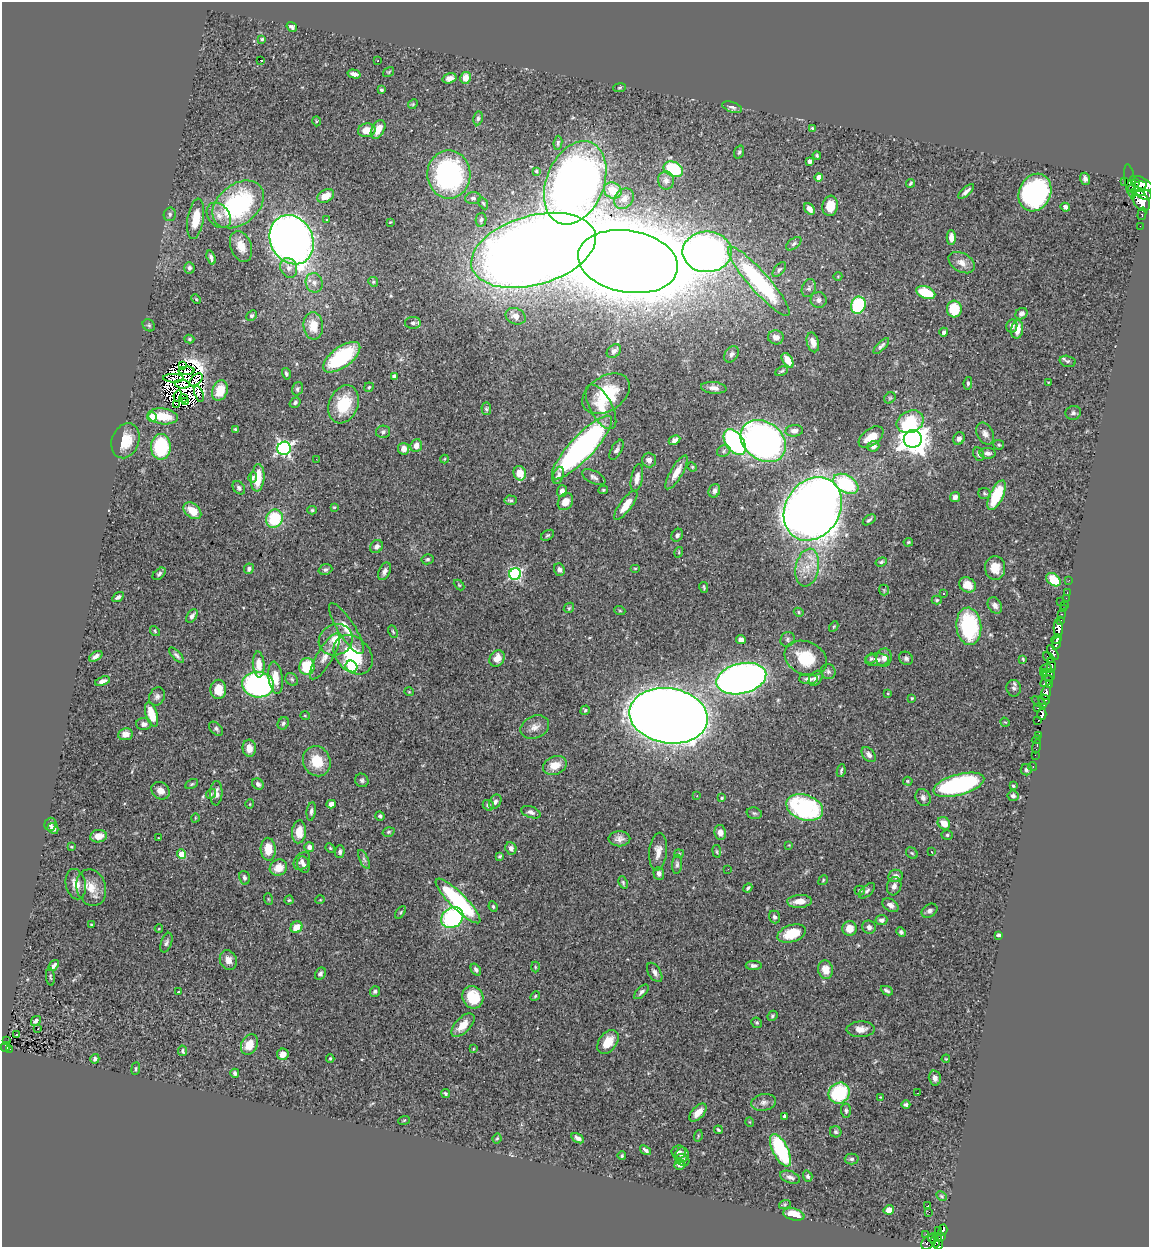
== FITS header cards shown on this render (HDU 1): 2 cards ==
NAXIS1  =                 1147
NAXIS2  =                 1245

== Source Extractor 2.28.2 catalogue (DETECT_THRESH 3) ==
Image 1147 x 1245 px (HDU 1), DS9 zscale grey, 1 PNG px = 1 image px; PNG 1151 x 1249 px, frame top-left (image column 1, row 1245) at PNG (2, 2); each listed source drawn as its Kron ellipse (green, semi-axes under 4 px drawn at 4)
Background 0.547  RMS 0.025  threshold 0.0762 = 3 sigma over >= 5 px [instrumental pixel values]
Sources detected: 464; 16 with non-positive FLUX_AUTO (blend fragments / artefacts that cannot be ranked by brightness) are neither listed nor drawn; the other 448 listed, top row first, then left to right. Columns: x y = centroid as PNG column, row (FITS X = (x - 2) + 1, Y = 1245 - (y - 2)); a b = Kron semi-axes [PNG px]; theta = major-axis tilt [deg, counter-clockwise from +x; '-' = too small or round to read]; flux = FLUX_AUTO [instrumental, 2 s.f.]
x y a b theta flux
292 27 6 4 -34 4.5
262 39 4 4 - 2
260 60 3 2 - 22
378 61 3 3 - 8.5
389 72 6 4 34 1.8
354 74 7 4 -14 8
449 78 7 5 17 11
466 78 6 5 - 19
619 88 6 4 8 2.3
381 90 4 3 - 3
413 104 5 4 - 2.1
732 107 10 5 -19 5.7
478 118 7 4 80 3.4
316 121 5 3 - 1.7
812 128 4 3 - 2.1
378 129 10 6 61 19
367 130 9 6 10 19
558 143 7 4 83 3.5
739 152 7 5 71 3.4
817 155 4 3 - 2.1
810 161 4 3 - 7.3
673 169 10 7 -24 95
536 171 3 3 - 1.7
449 175 24 21 -87 320
819 177 4 4 - 16
1085 179 6 5 - 5.6
666 180 9 8 - 7.5
1130 181 17 5 -81 99
1125 182 2 2 - 45
1135 182 4 3 - 170
575 183 43 29 68 1200
910 183 4 3 - 2.4
1141 183 12 6 -25 960
1137 187 10 4 16 570
613 190 9 7 -30 26
966 191 10 3 42 6.4
1138 192 7 3 -8 200
1035 193 19 15 63 390
1144 194 8 5 -17 450
326 196 9 6 31 22
473 198 8 6 4 5.7
624 199 11 8 48 8.8
1141 201 12 7 -58 1000
483 203 6 4 -59 2.7
238 204 29 20 39 230
830 206 10 7 82 31
1065 207 5 4 - 5.7
809 209 6 4 -51 9.8
170 214 7 6 - 3.9
1142 214 6 3 76 32
219 215 14 10 -48 16
196 219 20 8 81 38
326 219 3 2 - 1.8
481 220 7 5 78 4.1
390 222 3 2 - 1.4
1140 226 2 2 - 2.4
951 238 7 4 -88 13
292 240 25 21 -63 1400
794 244 9 5 37 3.9
241 246 16 10 -70 20
533 250 64 34 16 5500
707 252 24 20 1 970
211 258 7 3 -71 4.7
628 262 50 31 -10 11000
962 263 14 9 -30 15
189 268 6 5 - 4.4
289 268 10 8 -67 11
779 270 9 4 51 3.6
838 276 4 3 - 1.3
759 281 45 10 -49 220
373 282 5 4 - 2.3
314 283 10 8 -71 9.8
809 288 9 6 70 5.1
926 293 10 5 -20 62
196 299 5 3 - 1.9
819 300 8 8 - 6.4
858 305 9 7 72 120
954 309 8 7 - 49
1021 314 6 5 - 6.8
252 316 6 4 43 3.5
516 316 10 8 -23 9.3
413 323 8 6 -1 4.9
149 325 6 5 - 2.9
313 326 13 10 -85 30
1012 326 7 5 79 7.1
1017 329 9 6 82 21
944 332 4 4 - 5.7
776 337 8 7 - 11
189 339 5 4 - 2.5
813 342 10 6 -75 11
881 346 10 4 45 4.9
614 351 8 6 42 5.3
731 354 9 6 53 6
342 357 22 10 36 140
788 360 8 4 -57 23
1068 361 8 5 -14 3.7
183 365 3 2 - 3.1
187 371 8 4 3 6.8
782 371 7 3 27 2.2
286 374 6 4 -74 2.9
394 377 4 4 - 7.5
173 378 10 4 -1 3.8
196 380 8 4 41 6.1
1049 382 3 2 - 1.3
968 383 6 4 81 2.9
182 384 8 4 -6 3.3
369 387 5 4 - 2.2
714 388 13 6 -5 9.1
297 389 7 5 70 3.9
220 391 10 7 69 39
199 394 8 3 -71 9.5
606 394 26 17 33 93
178 396 5 3 - 1.3
183 398 4 2 - 2.5
890 398 6 5 - 2.6
185 401 3 2 - 0.86
295 403 6 4 37 4.5
344 404 19 14 68 66
176 405 3 2 - 1.8
601 407 25 11 -61 37
486 409 6 5 - 3
1073 413 8 7 - 4.7
163 416 15 8 -7 45
152 417 5 4 - 34
910 422 14 10 24 66
235 429 3 3 - 2
794 431 9 5 5 9
383 432 7 6 - 4.9
985 434 12 8 -61 10
871 437 14 8 37 26
913 439 9 9 - 2800
959 439 6 5 - 6.7
674 440 6 4 27 6.8
125 441 18 13 70 40
763 441 24 19 -36 710
735 442 14 9 -55 340
999 445 5 5 - 2.4
416 446 6 5 - 13
873 446 6 5 - 6.9
161 447 13 10 89 110
582 447 42 12 47 500
284 448 7 6 - 440
404 449 6 5 - 13
616 450 11 5 62 5.3
724 451 7 5 26 3.7
988 453 8 5 -3 6.1
979 454 7 5 -66 4.1
316 459 2 2 - 2.2
445 459 4 3 - 1.4
649 460 7 7 - 8.8
692 467 5 4 - 2
677 472 19 6 60 18
520 473 7 6 - 22
558 475 9 5 71 6.8
253 477 5 3 - 4.8
594 477 12 6 -27 6
258 478 14 6 84 40
637 478 14 5 79 10
846 484 14 8 -30 130
239 488 7 5 -50 4.2
603 490 5 4 - 2.5
562 491 6 5 - 8.9
714 491 7 5 64 6.7
984 494 6 5 - 2.9
997 495 16 6 65 81
955 497 5 4 - 6.4
510 500 6 5 - 3.3
565 502 9 7 57 17
626 505 18 6 53 21
334 507 4 3 - 1.7
813 509 33 27 57 2400
312 510 5 4 - 2.6
192 511 10 7 -40 30
274 519 9 8 - 84
869 520 7 3 35 2.8
548 535 7 5 30 2.7
677 535 7 5 53 4.5
908 542 5 4 - 2
376 546 7 6 - 7.7
679 552 5 3 - 1.6
427 559 6 5 - 3.1
881 562 6 4 21 2.4
635 568 5 3 - 1.5
807 568 19 11 79 30
995 568 12 10 -84 22
249 569 5 5 - 5.3
325 569 7 5 18 3.7
559 569 6 5 - 5.1
384 571 9 5 65 6.8
159 574 7 4 41 3.7
515 574 6 5 - 250
1054 580 8 5 -37 48
1069 580 2 2 - 6.6
459 585 6 4 -45 1.7
967 585 9 7 -31 19
704 587 5 3 - 2.1
884 590 5 5 - 2.4
944 593 3 3 - 13
1067 593 3 2 - 13
118 597 6 3 34 4.2
1066 598 2 2 - 5.3
937 600 5 4 - 2.2
1061 602 2 2 - 12
995 605 8 6 -59 8
1064 605 2 2 - 7.5
569 608 6 4 46 2.2
1063 609 2 2 - 1.2
620 611 5 3 - 1.7
799 612 5 4 - 2.2
1061 614 3 2 - 9
192 616 7 4 54 6.8
1060 620 3 3 - 14
834 626 5 3 - 2
969 626 19 12 -84 170
1058 628 9 4 -88 450
346 629 29 8 -58 28
155 631 5 4 - 2
393 632 6 3 -64 2.1
788 639 8 7 - 4.4
1057 639 5 4 - 300
336 640 17 15 27 33
741 640 5 4 - 7.9
1056 643 6 3 69 220
1053 652 8 4 -59 65
176 655 10 4 -47 4.7
353 655 22 16 -45 93
96 656 7 4 34 7.2
325 656 26 8 59 19
884 657 9 7 81 11
497 658 9 7 54 17
806 658 22 16 -25 64
906 658 7 6 - 4.9
1049 658 7 4 -39 27
871 659 5 5 - 2.8
1023 659 4 3 - 1.9
877 660 12 6 2 7.7
259 664 13 6 -86 21
1051 665 7 4 -83 150
351 666 6 5 - 130
307 667 8 7 - 72
1046 668 6 2 20 51
828 671 7 7 - 4.8
1044 673 3 2 - 23
1049 675 6 6 - 110
275 678 16 7 -82 25
816 678 8 6 50 6.8
292 679 7 5 -45 3.3
741 679 25 15 14 1300
808 679 9 5 -1 8.1
102 681 8 4 20 7.4
1046 681 7 4 42 260
1049 684 3 2 - 3.2
258 685 16 13 -7 370
1014 688 8 7 - 4.7
218 689 9 8 - 28
409 692 5 3 - 1.3
888 693 4 3 - 1.4
1046 693 7 4 78 450
157 696 9 7 65 6
912 698 3 3 - 2.2
1044 700 6 5 - 310
1039 702 8 3 -33 77
1037 708 3 2 - 13
585 710 5 4 - 2.6
152 714 12 5 -73 37
1042 714 6 4 -89 270
305 716 5 3 - 1.4
669 716 39 27 -9 5000
1038 720 3 2 - 12
1005 722 5 4 - 1.6
283 723 6 5 - 3.7
144 724 7 6 - 7.2
535 727 15 11 24 14
216 729 8 5 -45 3.8
125 734 7 6 - 12
1038 736 3 3 - 83
1036 740 5 2 - 9.8
1037 746 7 3 77 23
249 748 8 6 -85 14
869 755 8 5 -49 7.1
1035 755 2 2 - 6.3
317 761 15 13 -67 43
555 765 12 9 23 24
1033 766 4 3 - 18
1026 770 5 5 - 4.6
841 771 6 3 80 3.1
362 780 7 6 - 4.2
908 781 5 4 - 2
192 784 7 4 27 2.6
258 784 6 5 - 5.9
959 785 26 10 15 280
1013 786 4 4 - 2.1
161 791 10 8 -39 12
216 793 12 6 87 9.3
211 794 5 4 - 2.6
697 796 3 2 - 3.9
1013 796 5 5 - 4.5
923 797 9 7 -62 6.6
722 798 4 4 - 2.1
495 802 7 5 62 5.5
250 804 5 3 - 1.2
331 804 5 4 - 8.6
488 805 6 5 - 4.4
805 807 19 12 -20 230
311 811 9 4 82 4.7
531 812 10 5 -20 6
754 813 8 5 -14 3.1
380 816 5 4 - 3
195 818 4 3 - 1.4
944 823 7 5 -48 20
50 824 6 6 - 5
53 828 6 5 - 12
299 832 11 7 85 24
388 832 6 4 17 2.9
720 833 7 5 -79 13
947 835 5 5 - 3
98 836 8 6 9 17
159 838 3 3 - 1.3
619 839 11 7 0 9.3
789 845 4 4 - 1.3
71 847 4 3 - 1.7
309 847 5 4 - 7.9
330 848 5 4 - 2
511 848 6 5 - 6.1
268 849 11 7 -87 31
717 851 6 3 -81 2
340 852 6 4 86 4.9
658 852 19 9 84 15
931 852 3 2 - 10
912 853 6 5 - 2.5
182 854 5 4 - 44
679 854 5 4 - 1.9
500 856 4 3 - 2.5
364 859 10 4 -63 4.5
302 861 10 7 53 6.6
677 864 9 5 86 4.2
304 865 8 6 -71 5.5
278 868 9 7 27 23
728 869 3 2 - 1.6
659 873 6 5 - 6.4
895 876 7 6 - 7.1
244 878 7 5 -75 4.4
823 880 5 4 - 2.5
623 882 6 4 -65 2.7
76 884 15 10 -77 17
894 886 9 7 72 7.9
91 888 18 14 -71 26
748 888 5 3 - 2.7
860 890 5 5 - 2.6
867 891 10 5 43 4.6
268 899 6 3 -71 1.8
289 900 4 4 - 2.1
320 900 5 3 - 1.4
458 901 30 8 -45 190
800 901 12 6 2 18
891 905 9 6 -32 7.4
493 907 5 3 - 2.1
930 911 8 6 35 5.2
401 912 7 3 52 2.2
774 917 6 5 - 4.1
452 918 12 9 38 240
881 920 6 5 - 6.3
91 925 3 3 - 1.4
296 927 6 5 - 22
869 927 7 6 - 5.6
850 928 7 7 - 15
159 929 4 3 - 1.5
901 932 5 4 - 3.8
792 934 14 8 19 44
998 935 4 3 - 2.7
166 943 10 5 71 4.5
228 960 10 8 -68 13
54 965 6 3 51 4.4
754 966 8 4 -3 5
535 967 5 3 - 1.8
476 970 6 4 -54 4.7
826 970 9 7 -78 25
655 972 11 6 -57 6.9
320 974 7 5 60 4.5
50 977 9 3 -83 2.1
375 991 5 4 - 4.2
887 991 6 3 -25 4.3
179 992 3 3 - 4.7
641 992 9 4 45 5.2
535 996 5 4 - 2.3
473 997 11 10 - 47
772 1016 5 4 - 2.7
36 1021 5 3 - 4.1
757 1023 5 5 - 2.6
463 1025 14 7 45 22
38 1028 3 2 - 27
861 1029 14 8 2 15
16 1034 2 2 - 2.4
6 1041 3 2 - 9.8
608 1042 13 8 54 28
249 1044 11 8 63 24
6 1047 5 4 - 89
10 1049 2 2 - 5.2
473 1049 4 2 - 1.3
183 1051 5 4 - 3.1
283 1054 6 5 - 11
330 1058 4 3 - 2
95 1059 5 4 - 4.4
946 1059 4 3 - 1.5
136 1069 6 4 83 2.3
235 1073 4 4 - 4.6
935 1078 7 6 - 7.9
445 1093 4 4 - 2.5
839 1093 11 10 - 120
917 1093 2 2 - 19
880 1097 4 2 - 1.1
764 1102 12 8 10 9
906 1105 4 4 - 3.4
846 1111 7 5 -85 3.6
698 1113 11 6 48 16
785 1116 4 4 - 6.2
404 1120 6 3 19 1.9
750 1122 5 3 - 1.4
718 1130 4 3 - 2.4
836 1132 6 5 - 3.4
698 1136 6 3 74 1.9
497 1138 5 3 - 2.2
578 1138 7 4 -31 6.5
645 1150 6 3 -38 3.9
780 1150 18 7 -63 140
679 1152 7 6 - 5
682 1155 7 6 - 6.9
622 1156 4 3 - 2.1
852 1159 7 5 -1 3.6
683 1160 7 5 -22 6.2
680 1165 5 5 - 7.4
808 1176 5 4 - 3.7
790 1177 10 6 -20 6.7
941 1196 6 4 -28 2.1
785 1204 6 4 19 2.3
928 1206 3 3 - 42
889 1210 5 4 - 12
929 1212 2 2 - 1800
794 1214 11 6 -13 28
943 1230 6 3 71 87
938 1231 3 2 - 4.6
926 1234 2 2 - 5.6
941 1237 3 3 - 67
933 1238 4 2 - 4.5
938 1238 3 3 - 40
928 1242 8 6 48 62
935 1242 6 3 -69 71
938 1245 5 3 - 120
At the frame edge (FLAGS 8, measured only in part): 2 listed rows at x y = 928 1242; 938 1245
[16 non-positive-flux detections neither listed nor drawn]